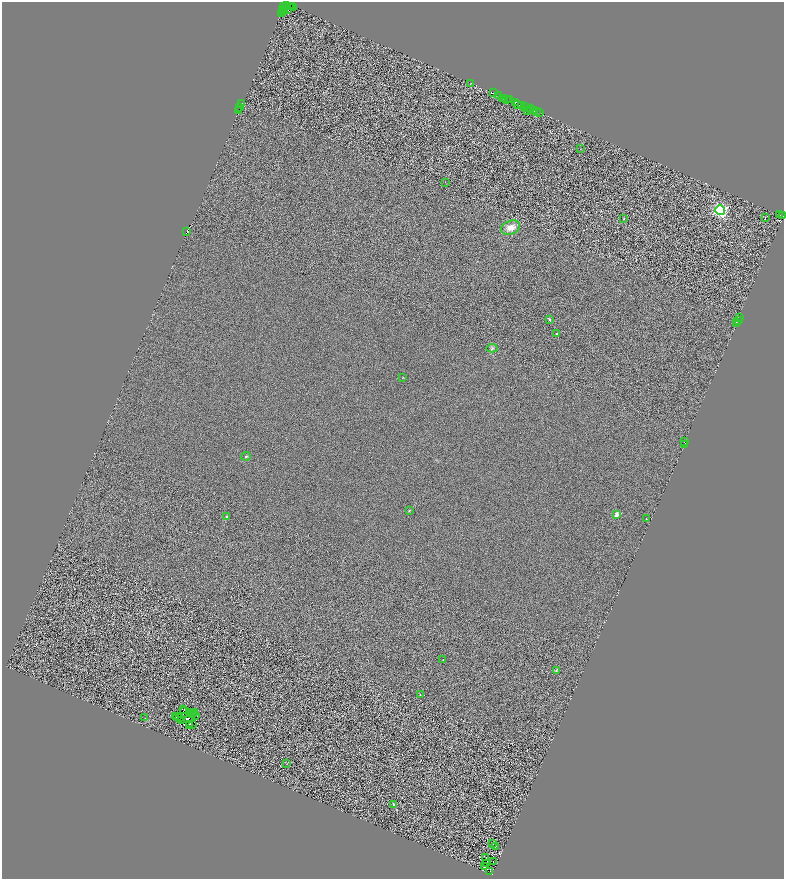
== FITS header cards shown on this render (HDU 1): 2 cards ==
NAXIS1  =                 1564
NAXIS2  =                 1753

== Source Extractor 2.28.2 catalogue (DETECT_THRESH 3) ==
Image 1564 x 1753 px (HDU 1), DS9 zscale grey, zoomed out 1/2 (1 PNG px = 2 x 2 image px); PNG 786 x 881 px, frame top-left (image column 1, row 1753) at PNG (2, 2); each listed source drawn as its Kron ellipse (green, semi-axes under 4 px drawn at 4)
Background 1.04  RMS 2.7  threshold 8.06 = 3 sigma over >= 5 px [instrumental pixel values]
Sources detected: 124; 46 cannot appear on this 1/2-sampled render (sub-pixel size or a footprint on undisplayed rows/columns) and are neither listed nor drawn; the other 78 listed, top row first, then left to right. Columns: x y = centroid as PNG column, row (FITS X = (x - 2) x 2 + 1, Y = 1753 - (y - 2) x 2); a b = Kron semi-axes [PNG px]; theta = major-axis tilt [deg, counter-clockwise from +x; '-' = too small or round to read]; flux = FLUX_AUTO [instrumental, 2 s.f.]
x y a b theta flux
287 5 2 1 - 4300
284 6 3 1 - 2100
290 6 3 1 - 4900
293 6 3 2 - 7600
294 8 2 2 - 3700
288 9 2 1 - 460
282 10 2 1 - 1700
284 10 2 1 - 1100
282 14 3 1 - 590
471 83 2 1 - 310
494 93 2 2 - 12000
499 95 2 2 - 6500
505 98 3 1 - 1900
502 99 2 1 - 430
507 99 3 2 - 8100
510 100 3 2 - 5500
515 102 2 2 - 6100
242 104 3 1 - 11000
518 105 3 1 - 1900
522 106 2 1 - 1200
524 107 3 1 - 12000
526 107 2 2 - 7900
240 108 2 1 - 580
531 109 3 2 - 6300
239 110 3 2 - 1300
527 110 2 1 - 270
534 110 2 1 - 3500
536 111 3 1 - 10000
539 113 2 1 - 1700
580 149 2 1 - 140
445 182 2 1 - 610
720 210 5 5 - 110000
779 214 3 1 - 460
783 216 3 2 - 18000
765 218 2 1 - 170
624 219 2 2 - 630
510 228 10 6 20 6600
187 231 2 1 - 290
740 317 2 1 - 3800
549 319 3 3 - 670
738 320 2 1 - 720
737 322 3 1 - 170
557 333 2 2 - 670
492 348 5 4 - 910
403 377 2 2 - 310
684 442 2 1 - 840
685 444 2 1 - 590
246 456 4 3 - 890
409 511 4 2 - 550
617 515 2 2 - 12000
227 517 2 2 - 1300
646 519 2 2 - 260
443 660 2 1 - 270
556 670 4 3 - 700
420 695 3 3 - 380
184 710 3 2 - 410
184 712 5 2 - 39
189 713 3 1 - 140
194 713 2 1 - 170
192 715 2 1 - 130
176 716 3 1 - 180
195 716 4 1 - 150
178 717 2 1 - 36
179 717 4 1 - 70
145 718 2 1 - 97
182 720 3 2 - 140
189 724 2 1 - 190
193 724 3 1 - 42
190 726 3 2 - 100
287 764 2 2 - 150
394 804 2 2 - 1800
493 843 2 1 - 130
495 846 3 2 - 240
486 857 2 1 - 870
493 861 2 1 - 140
486 864 3 1 - 140
485 866 2 1 - 89
490 871 2 1 - 75
At the frame edge (FLAGS 8, measured only in part): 1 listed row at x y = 783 216
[46 sub-pixel or undisplayed-footprint detections neither listed nor drawn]